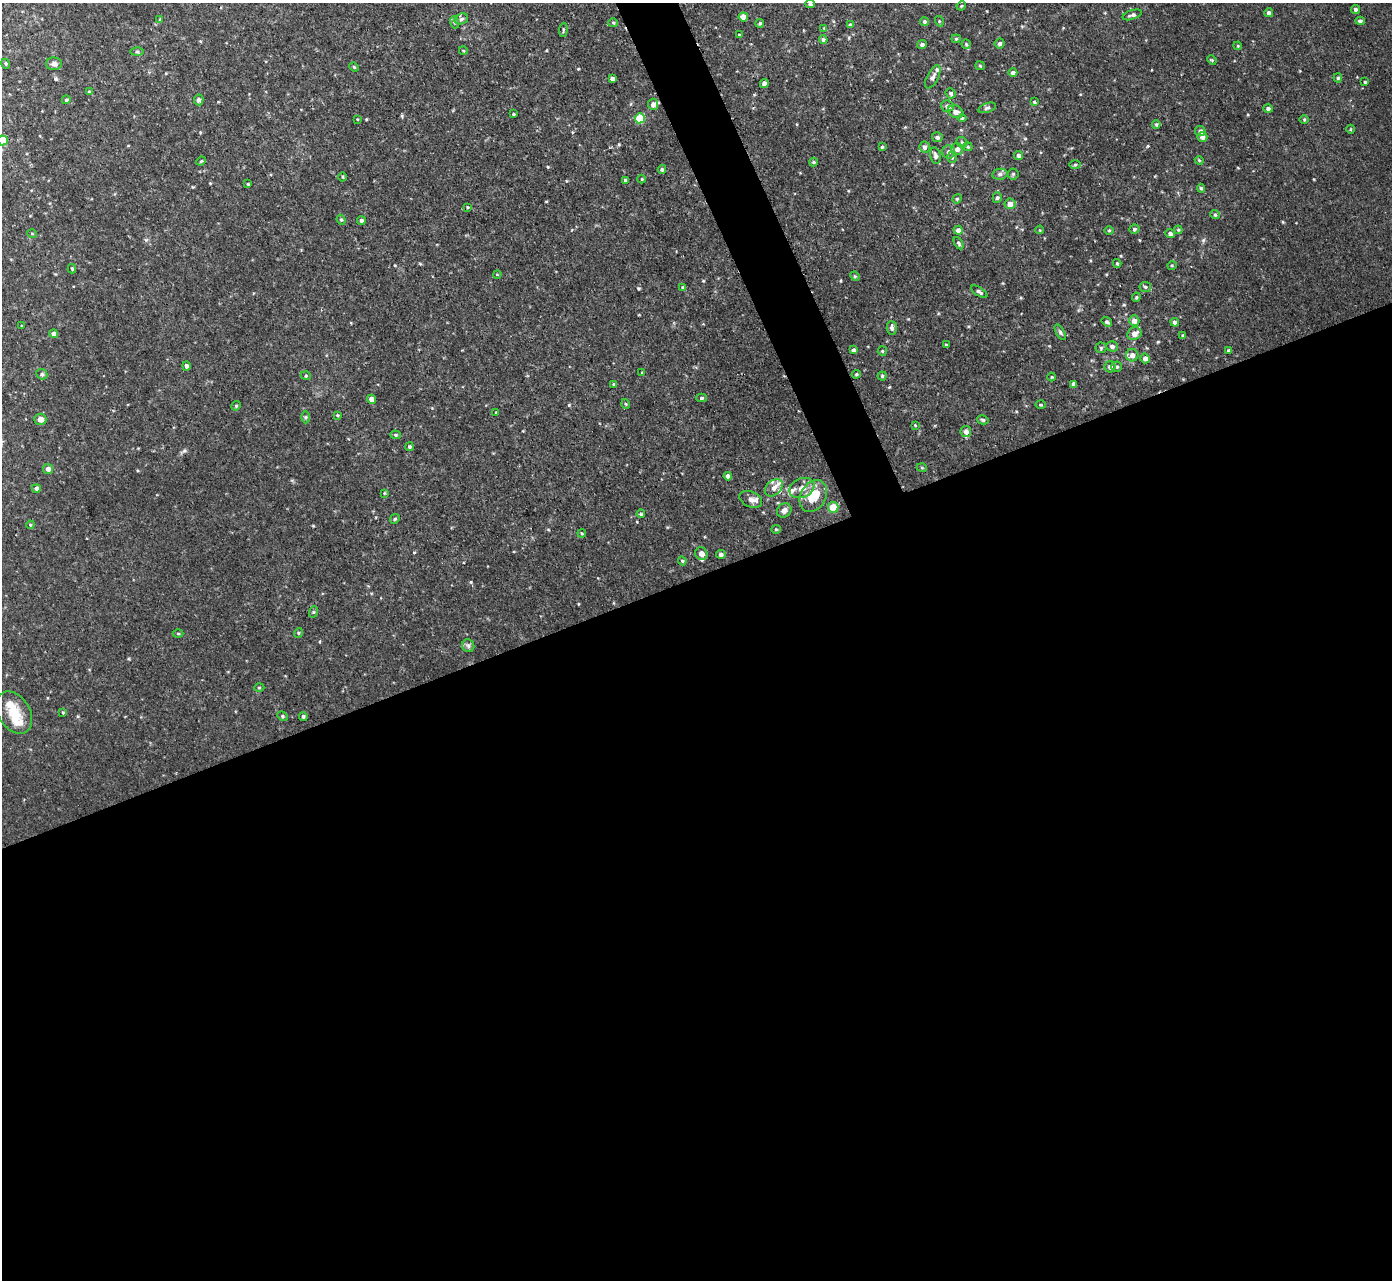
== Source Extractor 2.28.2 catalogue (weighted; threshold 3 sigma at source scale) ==
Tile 15 of 4 x 4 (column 3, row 4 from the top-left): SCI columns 2848-4237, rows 155-1432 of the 5692 x 5724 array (HDU 1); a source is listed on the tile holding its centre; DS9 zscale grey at full resolution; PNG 1394 x 1282 px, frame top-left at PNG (2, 3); each listed source drawn as its Kron ellipse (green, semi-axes under 4 px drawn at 4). Shown black and unused: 57% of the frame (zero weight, under 2 of 3 exposures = <1% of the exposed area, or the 3 px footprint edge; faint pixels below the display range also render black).
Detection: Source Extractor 2.28.2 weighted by HDU 2 'WHT'; one run over the whole footprint, this tile lists its part. Background 0.0659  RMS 0.01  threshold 0.0456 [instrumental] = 3 sigma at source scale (4.5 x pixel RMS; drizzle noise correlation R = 1.50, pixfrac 1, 0.05/0.05 arcsec/px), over >= 5 px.
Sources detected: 180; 7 inside a brighter listed object's ellipse — not listed separately; the other 173 listed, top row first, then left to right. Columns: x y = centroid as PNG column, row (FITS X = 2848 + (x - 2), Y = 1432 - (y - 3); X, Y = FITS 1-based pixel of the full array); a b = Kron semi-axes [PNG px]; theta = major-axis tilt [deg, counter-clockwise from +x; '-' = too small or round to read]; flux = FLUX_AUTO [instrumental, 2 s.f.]
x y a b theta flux
810 4 4 3 - 1.5
961 6 5 3 - 0.98
1355 9 4 4 - 2.2
1269 13 4 4 - 2.6
1132 15 10 4 18 2.7
743 17 4 4 - 8.4
160 19 4 4 - 0.88
461 19 7 5 19 2.6
939 21 5 3 - 0.89
1360 21 4 4 - 2.2
454 22 6 4 -72 1.3
925 22 4 4 - 1.9
613 23 5 4 - 1.2
760 23 4 4 - 1.5
850 25 4 3 - 1.7
824 28 4 4 - 0.9
563 30 7 3 86 1.2
739 35 3 3 - 0.87
956 39 4 4 - 1.1
823 40 4 4 - 2.1
1000 43 5 5 - 2.6
922 44 5 4 - 2.5
966 44 5 4 - 1.3
1238 46 4 3 - 0.84
463 50 4 3 - 0.92
137 52 6 4 -1 1.5
1212 60 5 4 - 0.98
6 64 5 3 - 1.1
54 64 8 6 -3 3.6
980 66 4 4 - 1
354 67 5 3 - 0.97
1013 73 4 4 - 2.8
933 77 12 5 62 3.6
1338 78 4 4 - 1.4
612 79 4 4 - 3.7
1365 82 3 3 - 0.87
764 83 4 4 - 4.2
90 92 4 4 - 1.9
951 93 5 5 - 1.8
66 100 4 4 - 2.1
199 100 5 4 - 2.8
1034 102 4 3 - 1.3
653 104 6 5 - 4.2
947 106 6 5 - 4.5
987 108 9 4 18 2.3
1268 109 5 4 - 2.6
956 112 8 6 -29 5.2
513 114 3 2 - 0.96
640 118 5 5 - 33
962 118 4 4 - 1.1
357 119 4 3 - 0.7
1304 119 5 3 - 0.91
1156 124 4 3 - 1.2
1351 129 4 3 - 0.82
1200 131 5 5 - 3.2
937 137 5 5 - 2.3
1202 137 5 5 - 4.2
3 140 5 5 - 31
962 142 6 4 -43 1.4
882 147 4 3 - 1.1
925 147 6 5 - 3
968 147 4 4 - 1.2
957 149 6 6 - 4.3
949 152 7 6 - 3.9
935 156 8 5 -79 3.7
1018 156 4 4 - 2.8
952 157 5 5 - 1.8
1199 160 4 3 - 0.91
201 161 5 3 - 0.98
813 162 4 4 - 1
1075 164 6 4 1 1.4
662 169 4 3 - 1.7
1000 174 7 5 10 2.8
1013 174 5 5 - 1.4
342 177 4 3 - 0.92
642 179 4 3 - 0.76
625 180 3 3 - 1.3
248 184 4 3 - 0.87
1201 188 4 4 - 1.6
997 198 5 4 - 1.8
957 199 5 4 - 1.2
1010 204 5 5 - 6.5
467 207 3 3 - 0.91
1215 215 5 4 - 1.3
341 220 5 4 - 1.5
361 221 4 4 - 2.3
1134 229 5 4 - 1.8
958 230 4 4 - 4.4
1040 230 4 3 - 0.68
1109 230 5 3 - 0.99
1178 230 4 4 - 1
32 234 5 3 - 0.83
1170 234 5 4 - 2.6
959 243 6 4 -61 1.6
1117 263 4 3 - 1.1
1172 265 5 3 - 0.9
72 269 4 3 - 1.4
497 274 4 2 - 0.7
855 276 5 4 - 1.2
1145 287 6 5 - 1.9
683 288 4 3 - 2
979 292 9 4 -34 2.2
1136 297 4 4 - 1.1
1134 321 5 5 - 5.5
1107 322 5 4 - 1.8
1175 322 4 4 - 3.5
22 326 3 3 - 0.81
892 328 7 5 -87 2.6
1060 332 8 3 -61 1.7
54 334 4 4 - 4.2
1134 334 7 6 - 6.8
1183 335 4 3 - 0.98
946 344 4 2 - 0.63
1112 346 6 5 - 3.4
1101 348 5 5 - 1.4
853 350 4 4 - 2.3
1229 350 4 4 - 1.5
882 351 5 4 - 1.2
1132 355 6 6 - 5
1145 358 5 4 - 5.3
186 366 5 4 - 2.7
1110 367 5 5 - 3.7
1117 367 5 5 - 1.7
642 373 4 3 - 0.81
42 374 6 5 - 1.7
856 374 4 3 - 1.3
306 376 5 3 - 0.93
882 376 4 4 - 1.2
1052 377 4 4 - 0.98
614 384 4 3 - 1.2
1074 384 4 3 - 3.4
701 398 5 4 - 1.6
372 399 4 4 - 6.2
626 404 5 3 - 0.92
1041 405 5 3 - 0.97
236 406 5 4 - 1.4
496 412 3 2 - 0.67
337 415 4 3 - 0.96
306 417 6 4 89 1.5
40 419 6 5 - 5.1
983 420 6 4 -15 1.6
915 425 3 3 - 0.76
966 431 5 5 - 5.5
395 435 5 4 - 1.4
409 447 4 4 - 1.6
922 468 5 3 - 0.84
48 469 5 5 - 4.5
728 476 4 4 - 4.1
36 488 4 4 - 3.7
774 488 10 7 42 5.3
802 488 13 9 24 8.2
384 493 3 3 - 0.81
813 496 17 12 60 25
751 499 12 7 -24 5.4
833 507 5 5 - 19
784 510 8 6 40 4.3
641 514 4 4 - 1.5
395 519 5 4 - 1.3
30 525 4 3 - 0.88
776 529 5 4 - 1.2
582 533 4 3 - 1
701 554 6 6 - 7.6
721 554 5 4 - 3
682 561 4 4 - 1.2
313 612 6 3 71 1
178 633 5 3 - 0.98
298 633 5 3 - 0.91
468 646 6 6 - 2.2
259 688 5 3 - 1.1
14 712 23 16 -58 19
63 712 4 3 - 1
283 716 5 4 - 1.4
303 717 4 4 - 2
Isophote crosses this tile's border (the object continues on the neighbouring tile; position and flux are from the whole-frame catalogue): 1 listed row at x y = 3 140